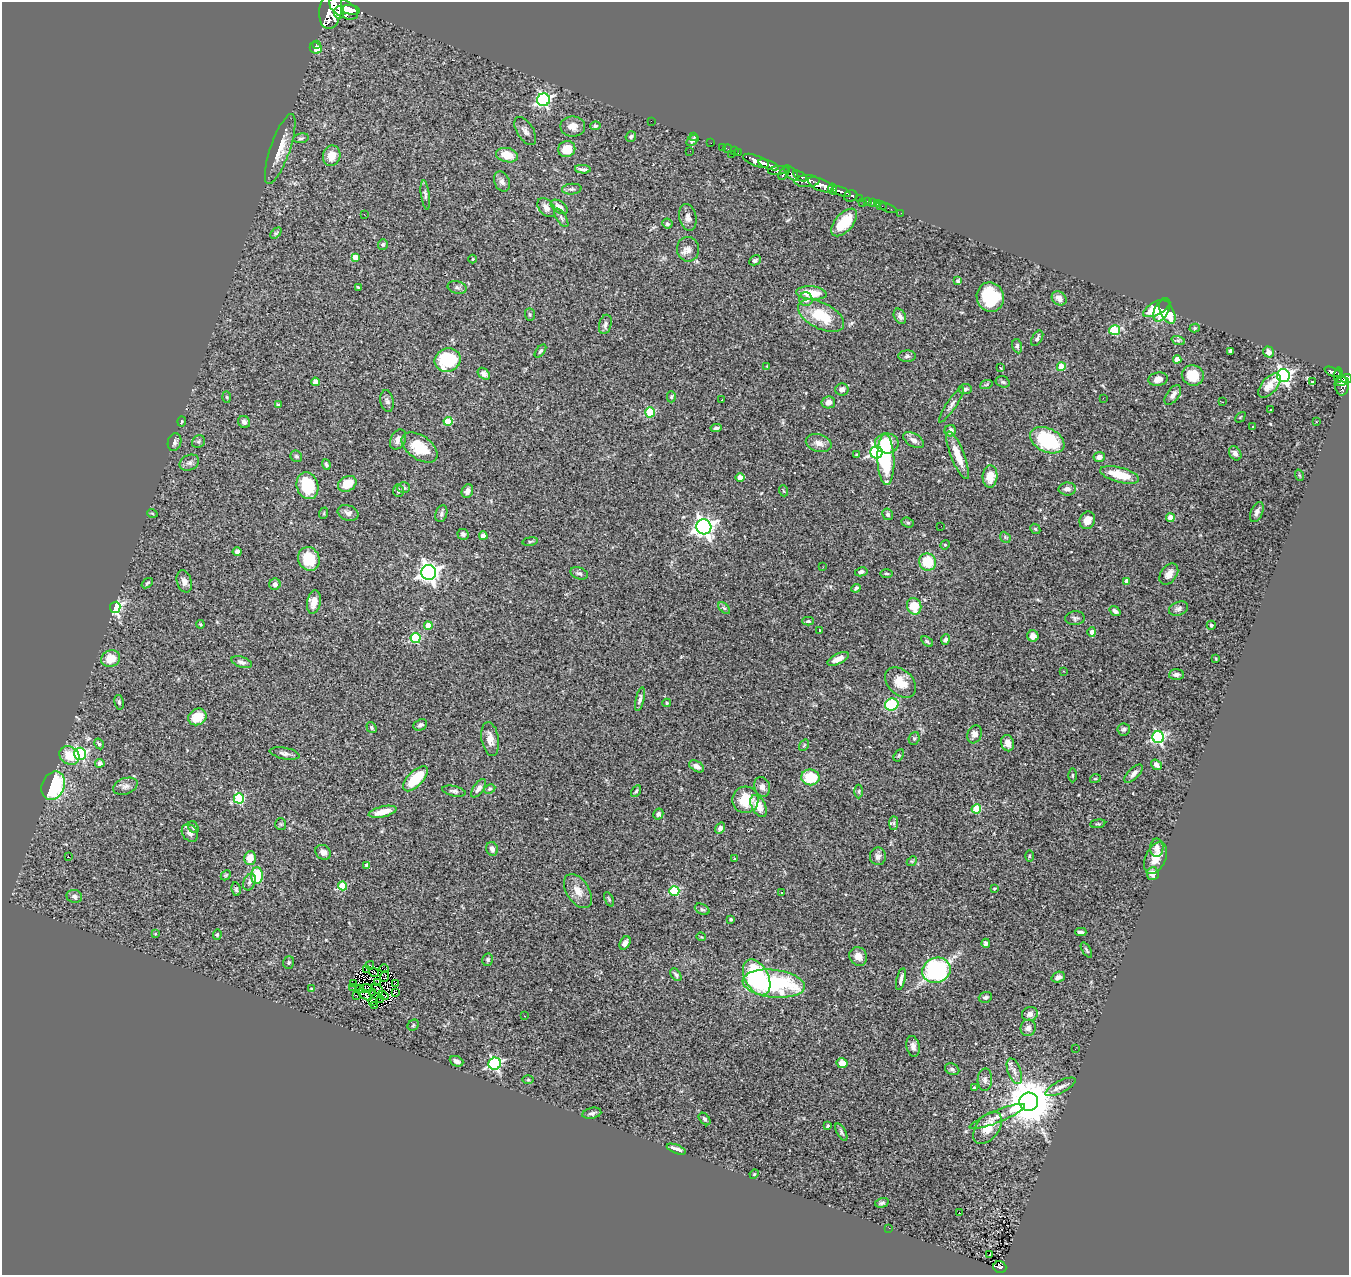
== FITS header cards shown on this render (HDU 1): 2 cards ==
NAXIS1  =                 1347
NAXIS2  =                 1273

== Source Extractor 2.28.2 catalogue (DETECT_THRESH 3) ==
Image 1347 x 1273 px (HDU 1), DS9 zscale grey, 1 PNG px = 1 image px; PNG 1351 x 1277 px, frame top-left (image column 1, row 1273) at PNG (2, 2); each listed source drawn as its Kron ellipse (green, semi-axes under 4 px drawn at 4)
Background 1.02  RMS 0.072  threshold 0.216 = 3 sigma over >= 5 px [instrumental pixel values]
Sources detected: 352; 4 with non-positive FLUX_AUTO (blend fragments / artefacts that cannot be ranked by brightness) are neither listed nor drawn; the other 348 listed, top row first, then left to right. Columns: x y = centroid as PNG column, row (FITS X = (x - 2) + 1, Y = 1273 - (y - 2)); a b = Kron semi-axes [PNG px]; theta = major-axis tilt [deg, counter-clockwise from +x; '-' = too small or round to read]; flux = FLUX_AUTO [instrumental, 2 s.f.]
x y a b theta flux
331 9 20 11 81 9400
344 9 16 8 -30 4600
350 10 9 4 -7 2400
339 12 6 5 - 1800
316 44 3 2 - 15
316 48 6 5 - 54
543 100 6 6 - 970
651 121 2 2 - 17
573 126 12 10 0 37
595 126 5 4 - 7.5
525 131 16 8 -57 24
631 136 5 5 - 9.3
694 136 3 3 - 12
301 138 8 5 10 10
692 140 7 4 41 15
711 143 2 2 - 14
722 147 2 2 - 17
280 149 37 10 71 85
567 149 8 8 - 82
728 149 4 2 - 28
690 151 3 2 - 3.8
734 151 2 2 - 12
738 153 2 2 - 19
732 154 2 2 - 20
507 155 11 7 -12 89
332 156 10 8 78 60
756 161 14 5 -21 2200
769 165 11 4 -20 2400
583 169 8 3 -4 12
778 170 10 4 7 670
784 173 7 4 56 720
791 173 9 5 -49 880
800 176 8 3 -31 580
807 181 12 6 2 1600
502 182 10 7 -66 20
821 185 13 6 -23 4800
572 189 10 5 5 12
833 189 5 4 - 1100
841 192 10 4 -20 1900
425 195 15 4 -82 14
851 196 7 5 16 420
859 199 3 3 - 280
868 201 3 3 - 110
863 202 2 2 - 15
872 202 3 3 - 43
877 204 2 2 - 8.8
881 206 5 3 - 12
546 207 11 7 -50 32
559 207 9 5 -34 39
888 208 9 2 -19 28
901 213 2 2 - 6.6
364 214 2 2 - 2.8
688 217 14 8 -78 25
561 218 10 5 -57 12
844 222 17 8 48 110
667 224 5 4 - 10
276 233 6 4 44 6.3
383 244 5 5 - 7.2
688 249 12 11 - 33
355 257 4 4 - 54
473 259 4 3 - 3.5
755 260 6 4 27 7.9
958 281 4 4 - 7.8
358 287 4 2 - 6.3
457 287 10 6 -14 13
811 293 15 6 -5 99
990 297 15 13 -72 220
1059 298 8 6 -38 30
806 299 7 6 - 28
1157 308 15 6 28 98
1162 310 13 7 64 100
1167 312 13 6 -63 100
530 314 6 5 - 7.3
821 316 25 13 -27 170
900 316 8 5 -61 17
605 324 10 6 75 17
1195 328 5 4 - 8.2
1115 330 5 5 - 210
1037 338 8 5 60 13
1178 340 7 4 -18 9.4
1017 346 7 4 -76 9.2
540 351 7 4 52 9.9
1230 351 4 3 - 7.9
1268 352 6 5 - 29
907 356 9 5 1 13
1177 359 4 4 - 81
448 360 13 11 20 260
767 366 3 3 - 3.3
1061 367 4 4 - 96
1001 368 3 2 - 3.1
1333 372 9 4 -21 230
484 374 7 5 -43 16
1193 375 11 10 - 120
1338 375 7 4 87 310
1283 376 6 6 - 1500
1347 378 5 4 - 770
1158 379 10 6 9 34
315 382 4 4 - 58
1003 382 7 5 -16 8.9
1312 382 4 3 - 13
1342 382 7 3 14 400
986 385 6 4 20 7.1
1270 385 14 7 50 55
1342 386 10 7 -83 600
842 389 7 6 - 19
965 389 6 5 - 11
1173 395 11 6 55 25
227 397 6 4 -88 5.4
671 397 6 4 90 6.8
1103 398 2 2 - 2.7
722 400 3 2 - 7.1
387 401 11 6 -79 14
828 402 7 6 - 27
1222 402 2 2 - 3.6
278 404 4 3 - 8.3
952 405 21 5 56 20
1271 410 3 3 - 3.6
650 412 5 5 - 230
1240 417 6 2 45 3.3
182 421 5 3 - 5.3
448 421 4 4 - 130
244 422 6 5 - 15
1316 422 2 2 - 3.7
1253 426 3 2 - 11
716 428 6 4 7 12
950 431 6 5 - 32
398 439 11 7 63 24
913 440 11 6 -30 26
1047 440 18 12 -25 320
174 442 9 6 73 15
198 442 7 6 - 9.4
819 443 13 8 -15 31
887 443 12 10 -1 120
420 447 20 12 -34 140
876 452 6 6 - 990
1235 453 7 5 -56 22
857 454 4 3 - 4.2
958 455 25 6 -69 73
296 456 6 5 - 8.8
1099 457 5 5 - 18
886 459 25 8 -88 310
189 463 10 7 25 21
326 464 5 4 - 7.9
1120 475 20 7 -15 110
1299 475 6 3 -71 4.5
990 476 11 7 87 84
740 478 4 4 - 65
347 484 10 7 30 91
307 486 14 11 -74 210
404 488 6 5 - 11
1067 489 9 6 1 20
398 491 6 5 - 11
467 491 7 5 67 20
784 491 5 3 - 5
1257 512 10 6 67 19
152 513 5 3 - 4.9
324 513 6 3 72 5.4
348 513 11 7 -20 20
441 514 8 6 72 11
888 514 6 5 - 11
1170 518 4 4 - 67
1087 520 9 7 65 34
908 523 6 5 - 8.2
941 526 3 2 - 3.7
704 527 7 7 - 2500
1035 529 5 4 - 6
463 534 5 5 - 11
483 536 4 4 - 44
1005 537 6 4 -47 7
530 541 7 4 9 7.4
945 545 5 4 - 5.8
237 552 4 4 - 16
309 559 12 10 -64 130
927 562 9 8 - 140
823 567 3 2 - 4.3
429 572 7 7 - 2400
861 572 6 4 9 13
579 573 9 5 -20 13
887 573 6 3 0 6.2
1169 574 12 8 54 32
184 581 11 7 -72 26
1127 581 4 4 - 29
147 583 6 3 38 6.8
275 584 6 5 - 20
856 588 5 4 - 9.2
314 602 12 7 80 42
914 606 8 7 - 110
115 607 6 5 - 620
724 608 7 4 -44 8.8
1179 609 10 6 21 16
1115 611 6 4 -36 14
1075 618 9 7 5 12
808 621 6 4 0 8.5
200 624 4 3 - 4.2
1211 625 4 4 - 8.5
428 626 4 4 - 66
819 630 2 2 - 3.2
1092 632 5 4 - 37
1033 636 6 5 - 29
416 638 5 5 - 360
945 640 5 4 - 12
927 642 7 4 -37 8.1
111 659 10 8 22 76
838 659 11 5 26 43
1216 659 3 2 - 3.6
242 662 10 5 -18 16
1063 671 3 2 - 8
1176 675 7 5 2 16
900 682 18 12 -43 82
640 699 12 4 76 15
119 702 7 5 -81 9.5
667 703 4 3 - 5.6
892 704 7 6 - 230
197 717 9 8 - 110
420 725 7 5 23 12
371 728 6 4 -56 7.7
1124 729 6 6 - 10
975 734 9 7 71 32
1158 737 6 6 - 800
914 738 7 5 70 8.9
490 739 17 8 -81 41
1008 743 8 6 -74 33
99 744 6 4 -60 8.2
804 745 6 4 55 5.5
285 753 15 5 -11 19
80 754 6 6 - 560
69 755 10 8 -32 93
899 755 6 4 58 6.5
100 763 4 4 - 24
1156 765 6 4 -40 21
697 766 8 5 -31 22
1134 774 12 5 44 20
1072 775 7 3 90 5.7
810 777 9 8 - 160
415 779 16 7 45 150
1095 779 5 3 - 4.5
53 786 15 11 65 380
125 786 13 8 19 23
762 787 10 7 -70 22
478 788 10 5 55 20
490 789 6 4 27 6.4
454 791 12 5 -12 13
636 791 6 4 59 7.4
859 791 7 3 89 5.7
239 798 5 5 - 340
745 800 13 13 - 120
759 806 12 7 -61 68
976 809 5 4 - 210
383 812 14 5 13 58
658 814 5 5 - 15
894 823 7 4 89 9.1
281 824 6 5 - 7.5
1098 824 7 3 7 6.8
193 827 6 5 - 9.9
720 828 6 4 56 15
190 833 9 7 -55 26
1157 848 9 6 88 27
492 849 7 5 -71 22
323 852 8 7 - 28
878 856 9 8 - 18
1029 856 6 4 89 6
68 857 3 2 - 4.6
250 858 7 5 75 66
1155 858 17 10 66 68
735 859 3 3 - 5
912 861 5 4 - 6.2
367 865 4 4 - 14
1153 874 6 6 - 42
226 875 6 4 45 6
257 876 8 6 89 180
249 882 9 6 68 15
343 886 4 4 - 150
236 889 7 4 -81 9.1
994 889 4 2 - 4.1
578 891 19 11 -57 57
674 891 5 5 - 340
782 893 3 2 - 5.7
74 896 8 6 -15 15
609 899 8 4 -65 7
702 909 8 5 -28 9.9
731 919 4 3 - 6.1
1081 932 6 3 -2 12
155 934 4 2 - 3.9
217 934 5 4 - 6.1
701 937 5 3 - 4.5
625 943 7 5 56 16
986 943 4 4 - 16
1086 950 8 3 -59 7.8
858 956 10 8 -58 38
488 960 6 5 - 9.5
289 963 6 5 - 7.3
370 965 4 2 - 6.4
384 969 5 3 - 2.5
367 970 2 2 - 1.4
936 970 14 12 19 600
374 972 5 2 - 1.4
676 975 7 4 -54 11
385 977 5 2 - 6.7
757 977 19 11 -62 620
1058 977 7 5 19 19
901 979 11 3 76 19
353 983 3 2 - 6.4
378 983 4 2 - 5.4
396 984 2 2 - 2.3
774 984 31 14 -6 570
353 987 3 2 - 3.3
366 988 6 3 -9 1.2
312 989 4 3 - 9.1
360 989 4 2 - 4.9
378 989 6 2 -42 6.4
372 992 4 2 - 2.7
396 992 3 3 - 4
356 995 2 2 - 8.7
365 995 8 3 -33 6.8
383 996 5 2 - 2.4
985 997 7 5 20 13
381 999 3 2 - 3.6
373 1002 4 2 - 6.5
375 1006 3 2 - 5.4
1030 1014 8 7 - 22
525 1016 2 2 - 2.6
413 1025 6 5 - 5.6
1028 1028 8 7 - 22
913 1046 10 6 -79 21
1075 1049 3 2 - 4.2
457 1061 7 5 -23 18
842 1063 5 5 - 53
495 1064 6 6 - 830
952 1069 7 5 -25 13
1014 1071 13 6 -70 26
528 1080 5 3 - 5.5
985 1080 11 7 87 18
1060 1087 16 6 27 29
974 1088 4 3 - 13
1029 1102 9 9 - 20000
592 1113 9 5 12 13
997 1116 30 6 22 44
704 1119 7 4 -50 11
828 1126 4 3 - 5.8
988 1128 18 11 53 82
841 1132 9 4 -61 9.8
676 1149 10 4 -21 25
754 1174 5 4 - 4.6
882 1203 7 4 16 10
959 1212 3 2 - 5.1
889 1228 3 2 - 5.1
990 1255 3 2 - 5.7
1000 1267 6 5 - 180
At the frame edge (FLAGS 8, measured only in part): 2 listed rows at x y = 331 9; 1347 378
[4 non-positive-flux detections neither listed nor drawn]